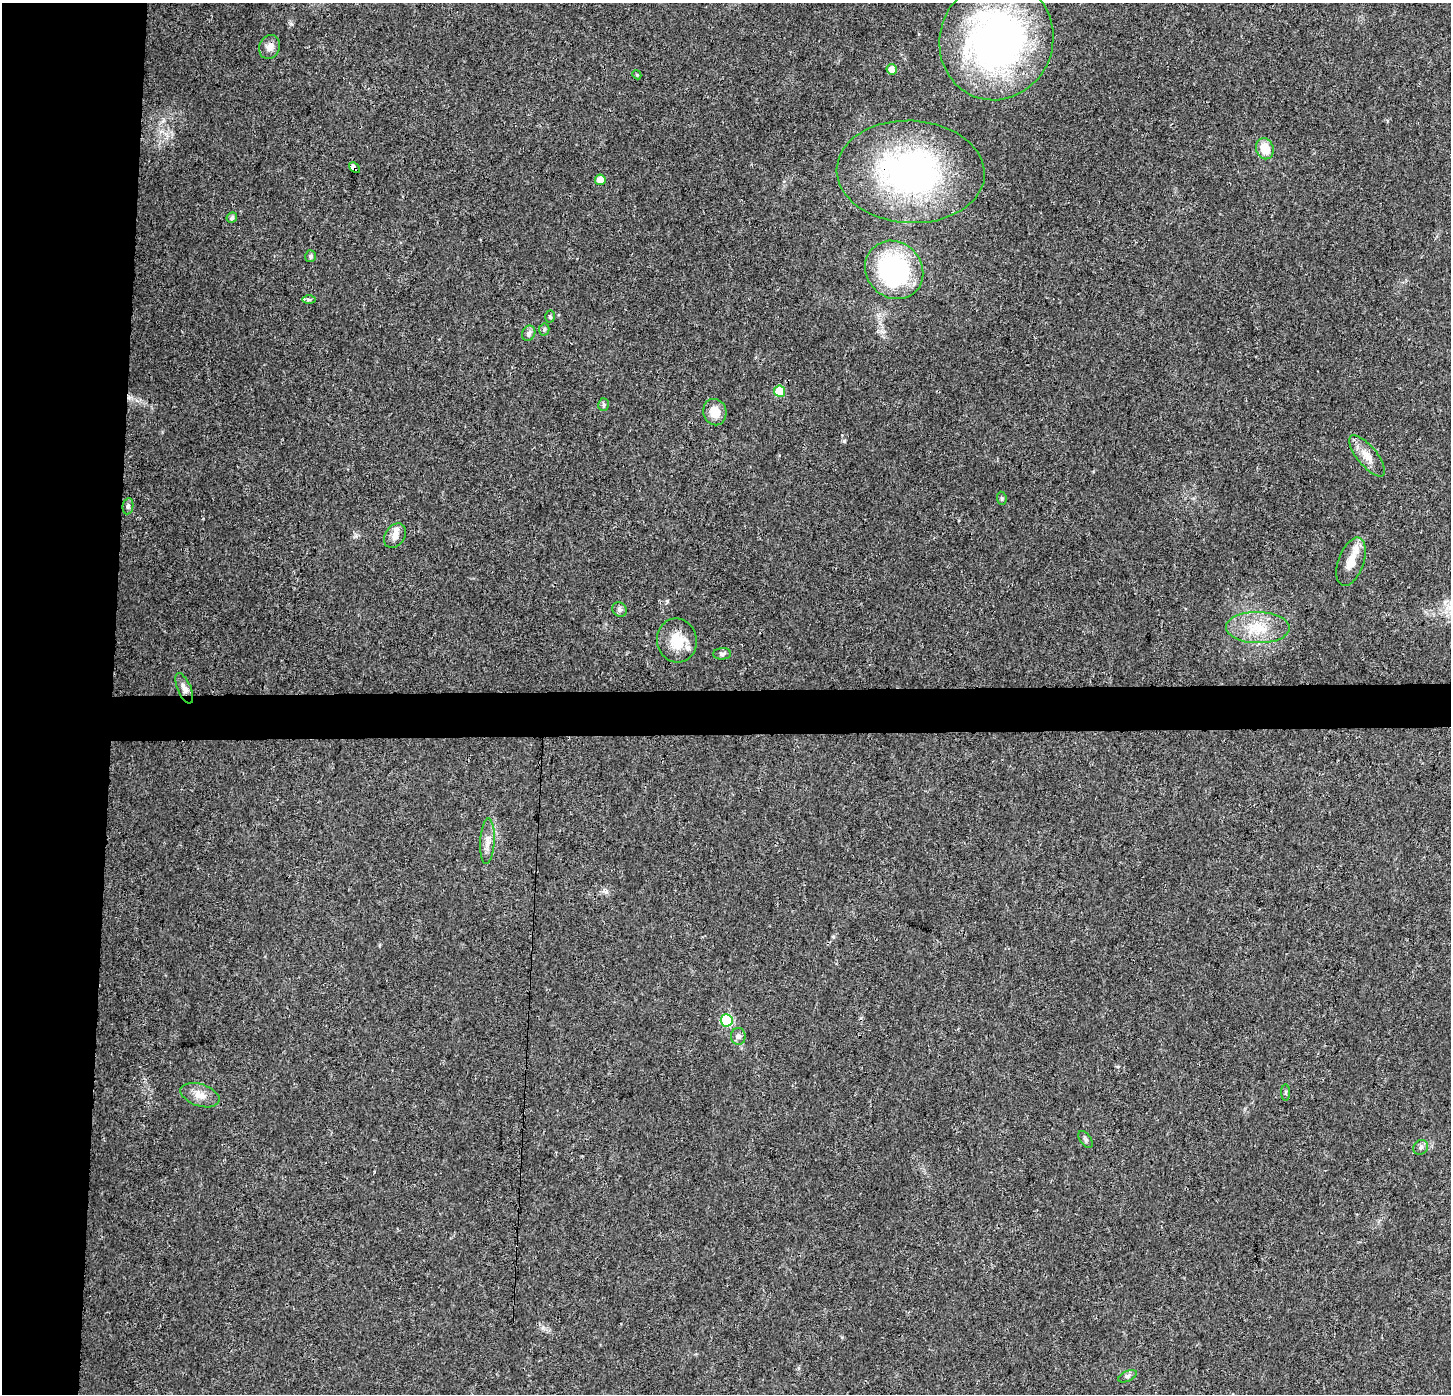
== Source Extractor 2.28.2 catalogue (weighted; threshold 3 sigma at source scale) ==
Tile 4 of 3 x 3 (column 1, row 2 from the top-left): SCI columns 9-1457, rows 1605-2996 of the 4354 x 4601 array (HDU 1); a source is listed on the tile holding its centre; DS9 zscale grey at full resolution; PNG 1453 x 1396 px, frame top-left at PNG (2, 3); each listed source drawn as its Kron ellipse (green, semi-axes under 4 px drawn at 4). Shown black and unused: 11% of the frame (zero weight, under 3 of 4 exposures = <1% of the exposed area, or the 3 px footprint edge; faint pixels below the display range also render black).
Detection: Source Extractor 2.28.2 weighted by HDU 2 'WHT'; one run over the whole footprint, this tile lists its part. Background 0.0264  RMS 0.0031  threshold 0.014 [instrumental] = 3 sigma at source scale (4.5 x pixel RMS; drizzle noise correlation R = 1.50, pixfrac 1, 0.0396/0.0396 arcsec/px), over >= 5 px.
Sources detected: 38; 2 inside a brighter listed object's ellipse — not listed separately; the other 36 listed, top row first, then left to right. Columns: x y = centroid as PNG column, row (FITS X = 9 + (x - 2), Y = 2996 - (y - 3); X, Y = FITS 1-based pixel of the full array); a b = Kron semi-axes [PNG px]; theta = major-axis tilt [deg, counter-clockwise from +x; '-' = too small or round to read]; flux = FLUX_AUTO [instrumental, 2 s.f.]
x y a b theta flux
996 40 61 56 68 120
269 47 12 10 66 2.2
892 69 5 5 - 2
637 75 4 3 - 0.3
1265 149 11 8 -71 5.2
354 168 6 4 -44 37
911 172 74 51 -3 78
600 180 5 5 - 2.8
232 218 5 5 - 0.77
311 256 6 5 - 0.8
894 270 30 27 -46 43
309 299 6 4 -1 0.61
550 316 6 5 - 0.45
544 329 6 5 - 0.67
529 333 8 6 66 1
779 391 5 5 - 9.3
604 405 6 5 - 0.6
715 412 13 11 -76 4.3
1367 456 25 9 -50 4
1002 498 6 4 -83 0.49
128 506 8 5 80 0.71
395 536 13 9 53 2.2
1351 562 25 12 70 5.4
619 610 8 7 - 0.95
1258 628 32 15 -1 9.6
677 640 22 20 -76 7.4
722 654 9 5 1 0.85
184 688 16 6 -67 1.8
487 841 23 7 87 2.6
727 1020 6 6 - 24
738 1036 8 7 - 1.1
1286 1093 8 4 -89 0.55
200 1095 20 11 -18 3.5
1085 1139 10 5 -54 0.72
1421 1147 8 7 - 0.9
1128 1376 10 5 27 0.87
Overlapping masked pixels (flux is a lower limit): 3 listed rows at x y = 354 168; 911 172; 677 640
Unlisted compact peaks at least as high as the median listed source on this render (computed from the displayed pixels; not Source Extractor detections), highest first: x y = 844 441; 833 937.